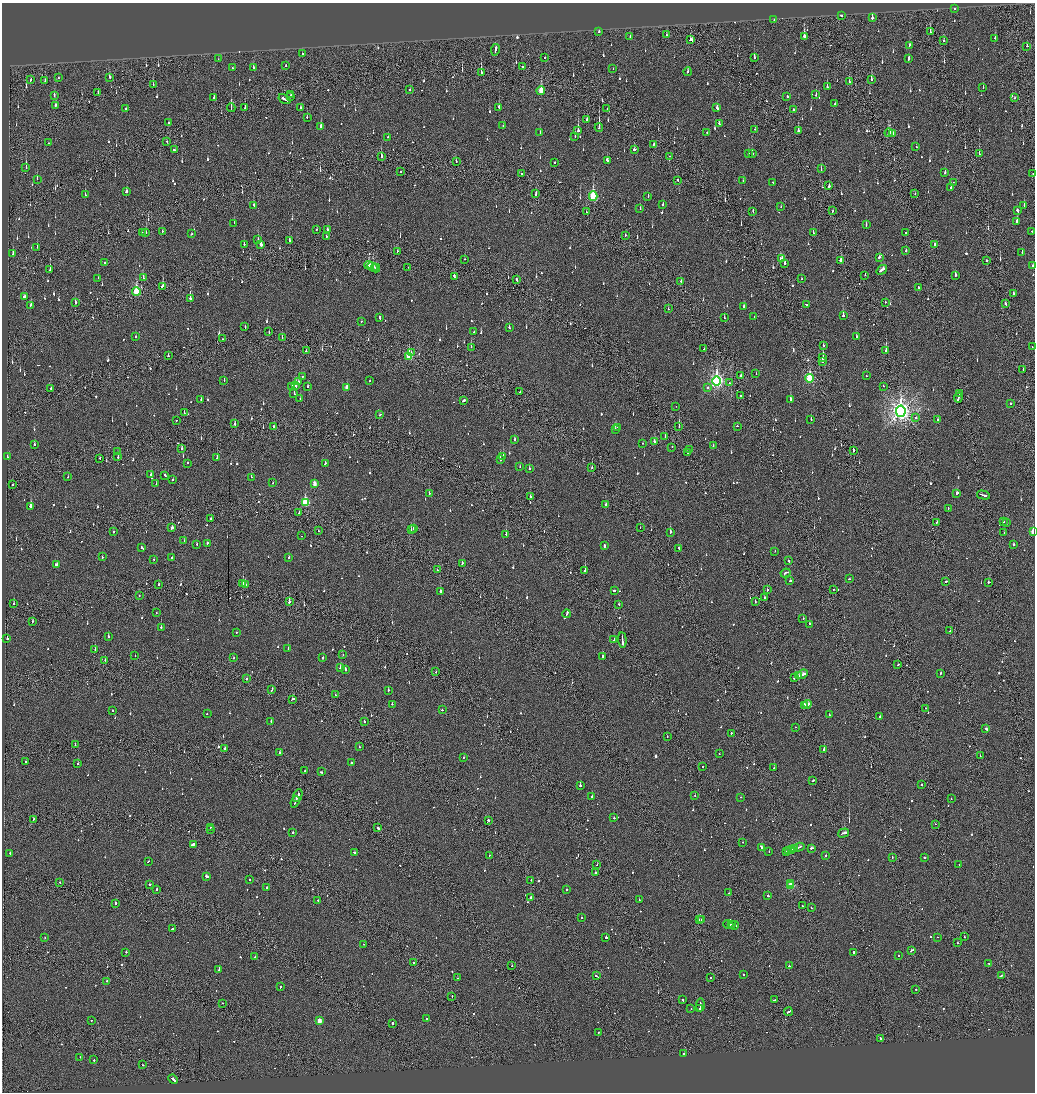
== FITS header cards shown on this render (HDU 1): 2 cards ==
NAXIS1  =                 2065
NAXIS2  =                 2180

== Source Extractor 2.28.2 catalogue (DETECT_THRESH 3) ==
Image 2065 x 2180 px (HDU 1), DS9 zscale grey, zoomed out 1/2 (1 PNG px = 2 x 2 image px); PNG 1037 x 1094 px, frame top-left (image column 1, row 2179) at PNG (2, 3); each listed source drawn as its Kron ellipse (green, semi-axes under 4 px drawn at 4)
Background -0.136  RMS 0.074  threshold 0.223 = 3 sigma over >= 5 px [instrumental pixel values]
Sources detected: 1194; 57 cannot appear on this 1/2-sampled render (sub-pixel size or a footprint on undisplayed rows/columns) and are neither listed nor drawn; of the other 1137, the 500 brightest by FLUX_AUTO listed and drawn (637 fainter detections omitted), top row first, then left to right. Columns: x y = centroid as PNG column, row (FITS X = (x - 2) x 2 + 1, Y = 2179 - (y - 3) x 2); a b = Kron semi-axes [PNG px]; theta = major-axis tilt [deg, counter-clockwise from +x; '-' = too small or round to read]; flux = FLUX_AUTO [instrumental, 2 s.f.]
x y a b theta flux
955 8 2 2 - 71
841 16 2 2 - 89
872 18 2 2 - 290
774 20 2 2 - 45
599 32 2 2 - 110
930 32 3 2 - 52
666 35 3 1 - 97
804 36 3 2 - 220
630 37 2 2 - 50
995 38 3 2 - 54
691 40 3 3 - 110
944 41 4 1 - 68
909 45 3 2 - 120
1027 46 2 2 - 97
495 50 6 2 80 250
302 53 2 2 - 51
544 58 2 1 - 49
754 58 3 2 - 87
218 59 2 1 - 49
908 59 4 2 - 120
286 66 2 2 - 46
522 67 2 2 - 110
232 68 2 2 - 57
253 68 2 2 - 85
613 69 2 2 - 55
687 72 4 2 - 100
481 73 4 1 - 280
109 77 3 2 - 66
58 78 2 2 - 47
871 79 4 2 - 220
31 80 3 1 - 63
45 80 2 2 - 52
849 82 3 2 - 70
153 84 3 2 - 47
827 87 2 2 - 290
983 87 2 2 - 48
410 90 2 2 - 49
541 90 4 3 - 360
98 93 2 1 - 55
54 95 2 2 - 67
290 95 2 1 - 370
816 95 3 2 - 46
787 96 2 2 - 230
291 97 3 1 - 130
214 98 3 2 - 54
1014 98 2 2 - 49
284 99 6 2 -30 220
835 104 2 2 - 63
55 105 3 2 - 75
245 107 3 2 - 57
300 107 2 1 - 250
499 107 3 2 - 130
231 108 4 1 - 62
717 108 3 2 - 68
126 109 2 2 - 58
607 109 2 1 - 43
793 110 2 2 - 53
307 117 2 2 - 42
587 119 3 2 - 85
169 123 2 2 - 200
719 124 3 2 - 64
321 126 4 2 - 120
503 126 2 2 - 42
599 127 4 2 - 460
755 129 2 2 - 49
798 130 3 2 - 130
578 131 3 2 - 300
540 133 3 2 - 63
707 133 2 2 - 82
889 133 4 3 - 230
893 133 2 2 - 50
575 136 2 2 - 43
388 137 2 1 - 81
167 142 2 1 - 63
48 143 2 2 - 61
654 144 3 1 - 72
916 147 2 2 - 55
175 150 3 2 - 130
634 150 3 2 - 120
748 153 3 2 - 58
752 153 3 2 - 88
979 154 2 1 - 130
669 156 2 1 - 67
381 157 4 2 - 95
607 160 3 2 - 130
456 161 2 2 - 47
555 162 2 2 - 49
26 167 3 2 - 180
821 169 3 1 - 47
400 171 2 2 - 130
945 172 3 2 - 55
1033 173 2 1 - 53
521 174 2 2 - 120
37 179 3 1 - 84
678 180 3 2 - 150
743 181 2 1 - 79
773 182 2 2 - 190
953 182 2 2 - 52
829 186 3 2 - 90
951 187 3 2 - 68
126 192 3 2 - 380
915 193 2 1 - 53
536 194 3 2 - 88
85 195 3 2 - 56
593 196 4 3 - 1100
648 196 3 2 - 55
663 204 2 2 - 64
254 205 3 2 - 73
1024 205 2 2 - 57
781 207 2 2 - 48
640 209 2 2 - 77
753 211 3 2 - 59
833 211 3 1 - 70
1017 211 3 2 - 160
586 212 2 1 - 74
1017 221 3 2 - 250
234 223 2 2 - 73
866 224 3 2 - 78
317 229 2 2 - 44
327 230 4 2 - 66
162 231 2 1 - 61
1032 231 2 2 - 45
142 233 2 2 - 53
146 233 2 2 - 70
813 233 2 2 - 77
906 233 2 1 - 43
191 234 2 2 - 67
625 235 2 2 - 45
326 236 2 2 - 69
258 240 3 2 - 190
289 240 3 2 - 110
244 244 2 2 - 90
261 244 3 2 - 84
935 244 2 1 - 150
37 247 3 2 - 66
397 251 2 2 - 52
906 251 3 2 - 75
1022 252 2 2 - 65
13 254 3 2 - 88
879 257 2 2 - 550
465 259 3 1 - 100
781 259 3 2 - 140
986 260 2 1 - 81
841 261 3 2 - 120
105 263 2 2 - 47
785 263 2 2 - 180
369 265 5 2 - 260
1033 265 2 2 - 51
372 267 5 3 - 280
408 267 2 1 - 59
375 268 5 2 - 220
50 270 2 2 - 410
882 270 6 2 38 300
865 275 2 1 - 51
955 275 2 2 - 320
143 277 4 2 - 79
454 277 4 2 - 140
98 278 2 2 - 48
801 279 2 2 - 65
517 280 3 2 - 84
681 281 2 2 - 77
163 286 2 2 - 170
918 287 2 2 - 140
136 291 4 3 - 850
1013 293 2 2 - 46
24 297 4 2 - 94
190 298 4 3 - 340
75 302 3 2 - 130
885 302 2 2 - 58
1005 303 3 2 - 120
806 304 2 2 - 78
31 305 3 2 - 120
744 307 3 2 - 81
668 309 2 2 - 69
843 316 2 2 - 480
380 317 3 2 - 120
724 317 2 2 - 63
754 317 2 2 - 80
361 321 2 2 - 51
245 327 2 2 - 72
509 327 2 2 - 46
269 332 3 1 - 58
474 332 2 2 - 72
136 337 2 2 - 50
856 337 2 2 - 77
282 338 2 1 - 53
222 339 2 2 - 53
823 345 2 2 - 47
471 347 2 1 - 130
1032 347 2 1 - 64
704 349 2 2 - 56
306 351 2 2 - 67
886 351 3 2 - 350
411 353 2 2 - 52
168 356 3 2 - 69
409 357 4 3 - 770
823 358 4 2 - 440
822 362 2 2 - 52
1023 370 2 1 - 66
756 374 2 2 - 61
302 376 2 2 - 70
741 376 2 2 - 64
866 376 2 2 - 59
810 378 4 3 - 1300
224 381 2 2 - 79
369 381 2 2 - 47
717 381 5 4 - 3700
298 382 3 2 - 98
730 383 2 1 - 52
292 386 2 1 - 140
296 386 4 2 - 230
883 386 2 2 - 94
307 387 3 2 - 93
51 388 2 2 - 120
347 388 3 2 - 150
707 388 2 2 - 58
520 392 2 1 - 56
294 393 4 2 - 220
959 394 2 1 - 200
740 396 3 2 - 260
958 398 5 2 - 180
300 399 2 2 - 55
790 399 2 2 - 250
201 400 2 2 - 75
464 400 3 2 - 130
1010 404 2 2 - 76
676 406 2 1 - 50
901 411 6 4 81 8500
184 413 2 1 - 56
380 415 3 2 - 69
916 418 2 2 - 260
811 419 2 2 - 49
176 420 2 1 - 46
938 420 2 2 - 67
234 424 3 2 - 82
274 426 3 1 - 170
737 426 2 2 - 53
617 427 2 2 - 43
679 427 3 1 - 150
615 429 2 2 - 120
665 436 2 1 - 58
515 439 2 2 - 81
654 441 3 2 - 150
643 443 2 2 - 47
34 445 2 2 - 120
713 446 2 2 - 44
672 447 2 1 - 60
181 449 2 2 - 100
689 449 2 1 - 80
853 450 3 2 - 180
117 452 2 1 - 54
687 453 2 1 - 96
7 457 2 2 - 99
118 457 2 2 - 95
503 457 2 2 - 230
100 458 2 2 - 46
217 458 3 2 - 110
500 460 2 2 - 160
187 463 2 2 - 55
325 464 2 2 - 67
520 467 2 2 - 52
592 467 2 1 - 95
529 469 2 2 - 140
151 475 3 2 - 57
165 475 2 2 - 85
68 477 2 2 - 43
251 477 2 2 - 240
172 480 2 2 - 140
273 483 2 2 - 68
156 484 2 2 - 50
314 484 3 2 - 140
13 485 2 2 - 65
956 493 2 2 - 180
429 494 2 2 - 67
983 495 7 2 -14 360
530 497 2 2 - 160
305 502 3 3 - 930
606 504 2 2 - 79
31 506 3 2 - 440
948 508 2 2 - 57
299 512 2 1 - 140
211 519 2 2 - 130
1003 521 2 2 - 70
936 522 3 2 - 130
1007 523 2 2 - 96
640 527 2 1 - 47
172 528 3 2 - 270
411 529 2 1 - 54
413 529 3 2 - 290
318 531 2 1 - 110
114 532 2 2 - 55
670 532 2 2 - 440
1033 532 3 2 - 270
1004 533 2 2 - 58
506 534 2 2 - 140
301 536 2 2 - 52
184 541 2 2 - 52
207 543 2 2 - 61
197 544 2 2 - 59
1014 545 2 2 - 230
604 546 3 2 - 940
141 547 2 2 - 50
678 548 2 2 - 65
775 551 2 2 - 43
102 557 2 2 - 66
172 557 3 2 - 55
289 557 2 2 - 78
154 559 2 2 - 46
789 561 2 2 - 110
462 563 2 2 - 57
56 564 3 2 - 98
437 570 3 2 - 62
585 570 2 2 - 270
785 573 5 2 - 330
849 579 3 2 - 94
790 581 2 2 - 82
945 581 3 2 - 160
989 582 2 2 - 160
243 583 2 2 - 120
159 584 2 1 - 120
245 585 2 2 - 230
767 590 2 2 - 63
833 590 2 1 - 54
441 591 2 2 - 88
614 591 2 2 - 290
139 596 2 1 - 45
764 597 3 2 - 140
755 601 2 1 - 57
289 602 2 2 - 270
14 604 2 2 - 140
619 604 2 2 - 48
156 612 2 1 - 42
567 614 4 2 - 150
803 619 2 2 - 82
32 621 2 2 - 54
809 624 3 2 - 150
161 627 2 2 - 200
950 631 2 2 - 44
236 632 2 2 - 47
108 636 2 2 - 96
7 638 2 2 - 120
614 639 2 1 - 72
622 640 8 1 -86 310
288 649 2 2 - 190
95 650 3 2 - 79
343 655 2 2 - 59
135 656 2 1 - 46
602 656 2 2 - 110
234 658 2 2 - 47
323 658 2 2 - 120
105 660 2 2 - 50
897 665 3 2 - 210
341 667 4 2 - 190
345 669 3 2 - 110
436 672 2 1 - 48
940 673 2 2 - 77
803 674 5 2 - 330
799 676 4 2 - 250
795 677 3 2 - 240
246 678 3 1 - 67
272 690 4 2 - 130
388 690 2 2 - 90
335 695 2 2 - 50
293 699 4 2 - 140
392 704 2 2 - 56
807 704 4 2 - 260
804 705 2 2 - 160
925 708 2 2 - 110
113 710 2 2 - 53
442 710 2 2 - 55
207 714 2 2 - 60
829 715 2 2 - 62
880 716 2 2 - 66
271 721 2 2 - 50
364 721 2 2 - 80
795 727 2 1 - 79
986 729 4 2 - 900
731 733 2 2 - 440
667 736 2 1 - 88
75 745 2 1 - 57
359 747 2 1 - 76
224 749 3 2 - 160
824 750 2 1 - 800
280 753 2 2 - 67
719 754 2 2 - 43
980 756 2 1 - 46
464 757 2 2 - 43
25 761 2 2 - 110
351 763 2 2 - 82
78 764 2 2 - 180
703 767 2 2 - 99
774 768 2 1 - 520
305 771 2 1 - 130
321 772 2 2 - 130
813 780 2 2 - 87
921 784 2 2 - 130
580 786 2 2 - 580
695 795 2 2 - 54
298 796 7 2 67 290
592 797 2 2 - 160
741 797 2 2 - 69
951 799 2 2 - 47
295 802 6 2 68 230
614 818 2 2 - 150
33 820 4 1 - 95
488 820 3 2 - 96
936 824 2 1 - 48
210 827 2 1 - 170
378 828 3 2 - 110
210 829 2 2 - 170
293 832 2 2 - 58
843 833 6 2 18 300
743 842 2 2 - 65
193 844 4 2 - 150
761 847 3 2 - 390
799 847 6 1 17 190
811 848 3 2 - 130
794 849 3 2 - 180
789 850 3 2 - 130
791 850 2 1 - 76
786 851 3 2 - 120
354 852 3 2 - 96
769 852 2 1 - 53
10 853 2 2 - 220
489 855 2 2 - 50
826 855 2 2 - 84
892 857 2 1 - 53
924 858 2 2 - 170
149 861 2 1 - 160
597 865 3 1 - 60
959 865 2 2 - 56
595 873 2 2 - 250
206 876 3 2 - 320
249 879 2 2 - 47
531 880 2 2 - 70
60 882 2 2 - 59
791 883 2 2 - 75
149 884 2 2 - 230
790 886 3 3 - 610
266 887 2 2 - 51
157 890 2 2 - 370
567 890 2 1 - 120
729 893 2 1 - 75
768 896 2 2 - 420
531 898 3 2 - 190
318 900 2 2 - 59
639 900 2 2 - 54
116 903 2 2 - 100
802 906 2 2 - 130
811 908 2 1 - 64
582 917 2 1 - 51
699 920 2 1 - 86
701 920 2 2 - 130
728 924 5 2 - 140
732 925 2 1 - 97
734 925 5 1 - 190
172 929 3 2 - 77
606 937 2 2 - 540
937 937 2 2 - 43
964 937 2 2 - 100
45 938 2 2 - 58
958 943 2 2 - 92
363 944 2 1 - 60
911 951 4 1 - 200
126 952 2 2 - 78
854 952 2 2 - 400
898 955 2 2 - 72
255 957 2 2 - 64
414 962 2 1 - 150
989 964 2 2 - 46
512 966 2 1 - 120
789 966 2 1 - 270
219 970 2 2 - 46
743 975 2 2 - 55
596 976 2 2 - 220
1001 976 3 2 - 180
457 978 2 2 - 61
710 978 2 1 - 230
107 981 2 2 - 56
280 987 3 2 - 110
916 990 2 1 - 58
452 997 3 1 - 81
683 1000 3 2 - 120
774 1000 2 2 - 70
222 1003 2 1 - 69
700 1005 6 2 89 290
700 1008 2 1 - 87
691 1009 2 2 - 69
788 1012 4 2 - 170
426 1018 2 2 - 92
92 1020 2 1 - 49
319 1021 3 3 - 270
392 1023 2 2 - 330
598 1032 2 2 - 42
881 1039 3 2 - 94
684 1054 2 1 - 68
80 1057 2 2 - 92
94 1060 2 2 - 65
143 1065 2 2 - 63
173 1079 5 2 - 230
At the frame edge (FLAGS 8, measured only in part): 3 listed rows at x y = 1033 173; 1033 265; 1033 532
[637 fainter detections neither listed nor drawn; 57 sub-pixel or undisplayed-footprint detections neither listed nor drawn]